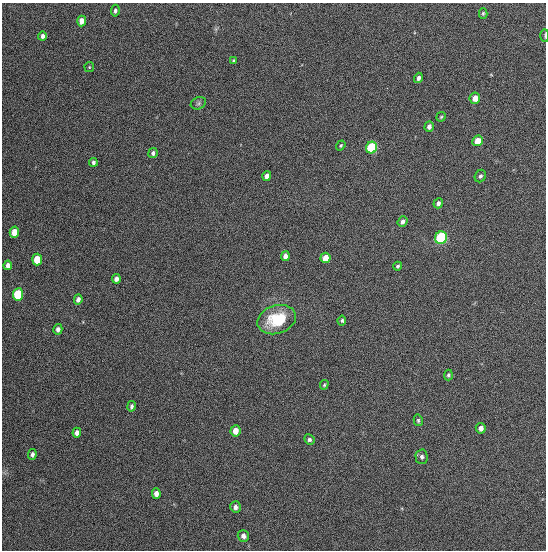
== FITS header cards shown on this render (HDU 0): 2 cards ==
NAXIS1  =                  544
NAXIS2  =                  548

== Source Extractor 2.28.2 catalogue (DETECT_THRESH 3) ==
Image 544 x 548 px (HDU 0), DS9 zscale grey, 1 PNG px = 1 image px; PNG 548 x 552 px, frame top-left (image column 1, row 548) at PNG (2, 3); each listed source drawn as its Kron ellipse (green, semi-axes under 4 px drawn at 4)
Background 1340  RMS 63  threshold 189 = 3 sigma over >= 5 px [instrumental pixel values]
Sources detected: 47; all 47 listed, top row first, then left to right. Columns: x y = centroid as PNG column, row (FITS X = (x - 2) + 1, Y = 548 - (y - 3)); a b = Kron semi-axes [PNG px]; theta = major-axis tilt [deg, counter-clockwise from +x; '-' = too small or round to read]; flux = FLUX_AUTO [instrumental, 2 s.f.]
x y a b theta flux
115 11 6 4 82 9500
483 13 5 4 - 5900
82 21 5 4 - 30000
43 36 4 4 - 14000
545 36 6 3 -90 4300
233 61 4 3 - 5200
89 67 5 5 - 4700
418 78 5 4 - 13000
475 98 5 5 - 33000
198 103 8 6 22 10000
441 117 5 4 - 5300
429 127 5 4 - 15000
478 141 5 5 - 52000
341 146 5 3 - 5600
371 148 6 5 - 320000
153 153 5 4 - 14000
93 162 4 3 - 12000
267 176 5 4 - 24000
480 176 6 5 - 8600
438 203 5 4 - 12000
403 222 5 4 - 14000
14 232 5 5 - 57000
441 238 6 6 - 530000
285 256 5 4 - 22000
325 258 5 5 - 52000
37 260 6 5 - 110000
8 265 5 4 - 18000
398 266 4 4 - 7200
116 279 5 4 - 20000
18 294 6 5 - 220000
78 299 5 4 - 16000
277 320 20 14 17 190000
342 320 5 4 - 7700
58 329 5 4 - 14000
448 375 5 4 - 7800
324 385 5 3 - 5800
131 406 5 4 - 8800
418 420 6 4 -76 6700
481 428 5 5 - 19000
235 431 5 5 - 36000
77 433 5 4 - 17000
309 440 5 5 - 8800
32 454 5 4 - 11000
422 457 7 6 - 11000
156 494 5 4 - 20000
235 507 5 5 - 15000
243 536 6 5 - 15000
At the frame edge (FLAGS 8, measured only in part): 1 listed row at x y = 545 36